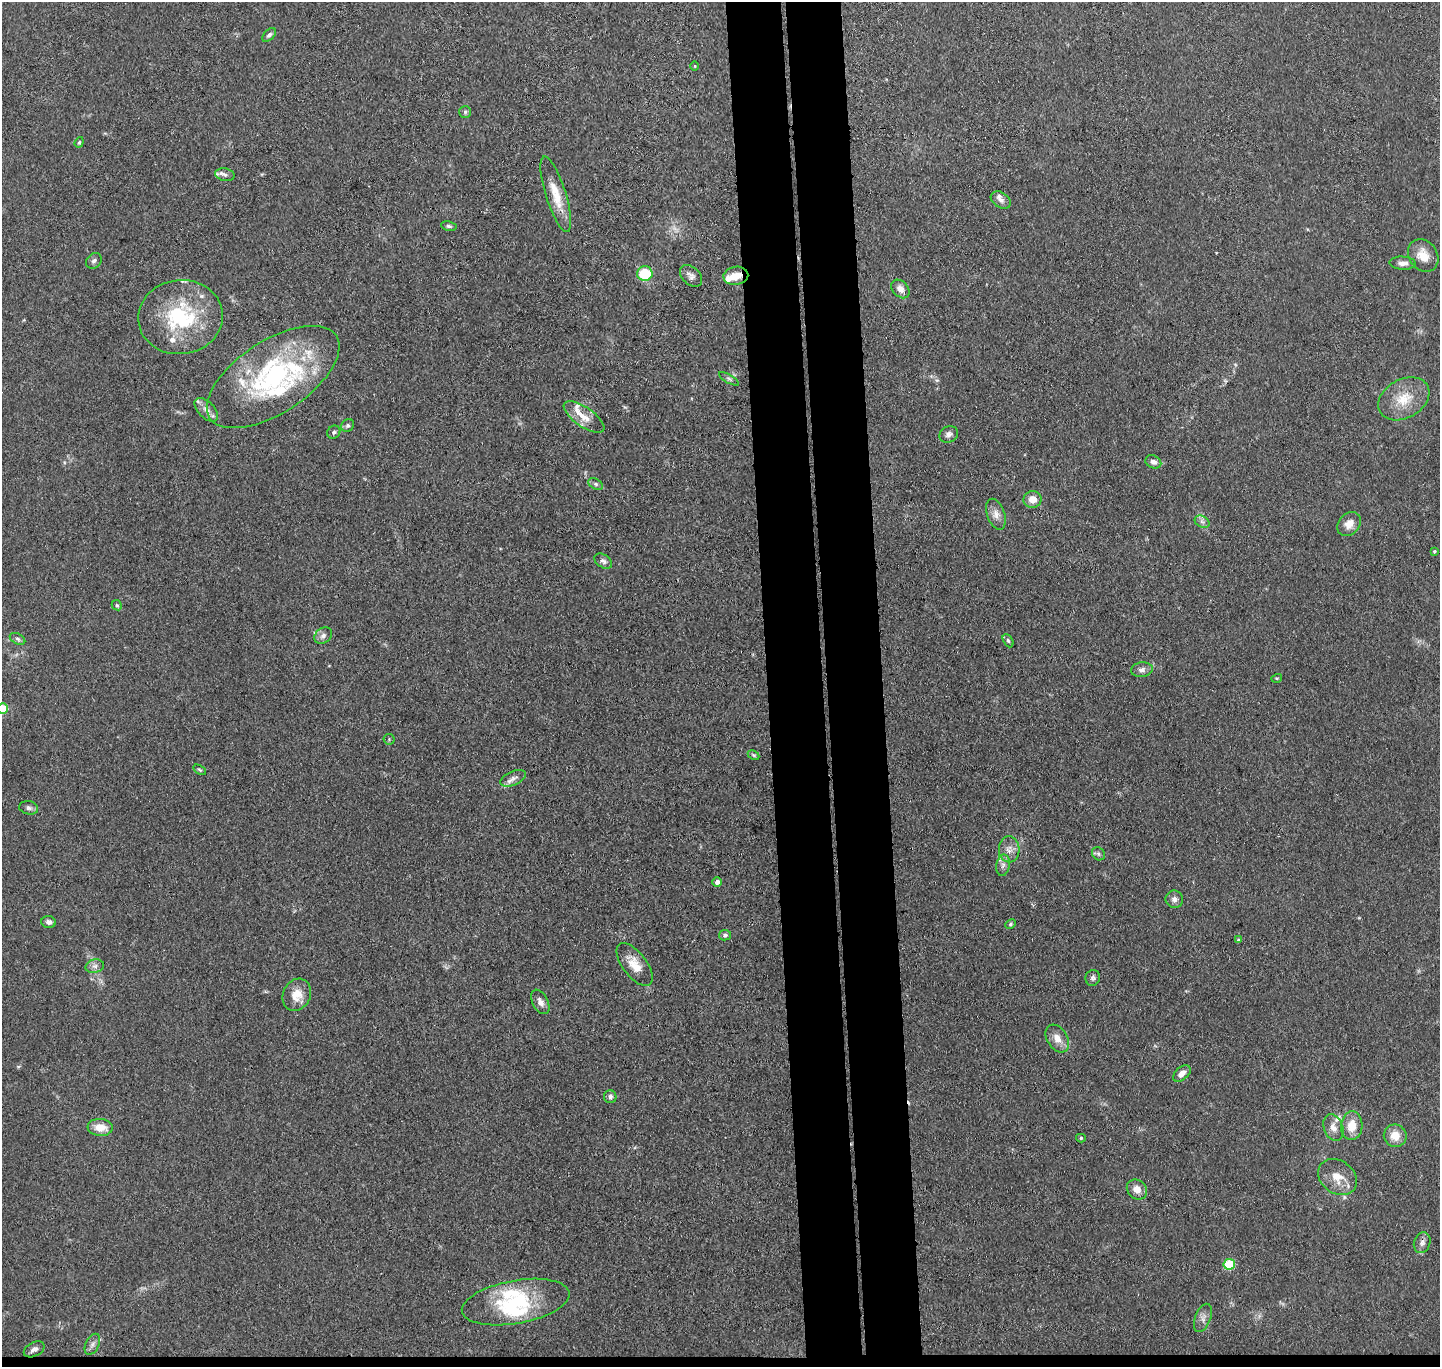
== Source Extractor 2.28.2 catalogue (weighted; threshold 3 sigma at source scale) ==
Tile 8 of 3 x 3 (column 2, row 3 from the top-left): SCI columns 1494-2931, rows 126-1490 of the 4423 x 4346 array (HDU 1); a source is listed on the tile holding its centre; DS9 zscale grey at full resolution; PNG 1442 x 1369 px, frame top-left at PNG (2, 2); each listed source drawn as its Kron ellipse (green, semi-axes under 4 px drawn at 4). Shown black and unused: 8% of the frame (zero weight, under 3 of 4 exposures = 5% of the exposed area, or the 3 px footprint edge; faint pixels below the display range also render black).
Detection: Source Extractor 2.28.2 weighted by HDU 2 'WHT'; one run over the whole footprint, this tile lists its part. Background 0.0905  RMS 0.0073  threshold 0.0327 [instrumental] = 3 sigma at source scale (4.5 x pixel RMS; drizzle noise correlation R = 1.50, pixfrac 1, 0.05/0.05 arcsec/px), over >= 5 px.
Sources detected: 88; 1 too faint to see at this stretch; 1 inside a brighter object's white glare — neither listed nor drawn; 12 inside a brighter listed object's ellipse — not listed separately; the other 74 listed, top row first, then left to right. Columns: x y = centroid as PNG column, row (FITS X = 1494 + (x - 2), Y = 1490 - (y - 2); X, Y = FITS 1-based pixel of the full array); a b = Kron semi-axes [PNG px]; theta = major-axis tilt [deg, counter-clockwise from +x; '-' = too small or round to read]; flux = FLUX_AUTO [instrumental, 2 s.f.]
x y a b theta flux
269 35 8 5 45 1.9
695 66 4 3 - 0.58
465 112 6 6 - 1.4
79 142 5 4 - 1
225 175 9 6 -12 2.4
556 194 39 10 -73 17
1001 200 11 7 -33 3.5
449 226 8 4 -9 1.6
1423 255 17 14 -54 12
94 261 9 7 45 2.2
1403 263 13 6 -2 4.4
645 274 8 7 - 26
691 276 13 8 -43 3.7
736 276 12 9 9 8.4
900 289 10 7 -46 5.4
180 317 42 37 6 67
273 377 75 36 33 130
729 379 11 3 -30 1.6
1404 399 27 19 29 20
206 410 14 8 -46 5.4
584 417 24 9 -35 9.9
348 425 7 6 - 1.9
334 432 7 6 - 1.6
949 434 9 8 - 3.1
1153 462 8 6 -25 3.1
595 484 8 5 -28 1.8
1032 500 9 8 - 7.3
996 514 16 9 -71 6
1202 522 8 5 -30 2.2
1349 524 13 10 47 7.5
1434 551 4 3 - 1
603 561 10 6 -33 2.4
117 605 5 4 - 1.1
323 636 10 7 34 2.9
18 639 8 5 -28 1.8
1008 641 7 4 -61 1.5
1142 670 11 7 8 3.3
1277 678 5 3 - 0.82
3 708 5 5 - 31
389 739 5 5 - 1
753 755 6 4 -27 1
200 770 7 4 -30 1.1
513 778 13 7 24 4
29 808 9 6 -10 2.5
1009 849 13 10 -85 6.1
1098 854 7 6 - 1.7
1003 865 11 6 79 3.5
717 882 5 4 - 3.2
1174 899 9 8 - 3.4
49 922 7 5 -3 2.8
1010 924 5 4 - 1.1
725 935 6 5 - 1.8
1239 940 3 3 - 1.2
635 965 25 12 -53 12
95 966 9 6 14 3
1093 978 8 7 - 2.1
297 995 17 13 63 12
540 1002 13 7 -62 4.2
1057 1038 15 10 -58 7.7
1182 1073 10 6 42 4.9
610 1097 6 6 - 2.2
1352 1126 14 10 85 12
100 1127 13 8 -4 10
1333 1127 14 9 -69 5.7
1395 1136 11 11 - 10
1081 1138 5 4 - 1.1
1337 1177 21 16 -37 14
1137 1189 11 9 -41 6.1
1422 1243 10 8 71 3.3
1229 1264 6 5 - 41
516 1302 54 21 10 55
1203 1318 15 8 69 4.2
92 1344 11 6 64 3.2
34 1349 11 7 27 3.5
Overlapping masked pixels (flux is a lower limit): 1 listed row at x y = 736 276
Isophote crosses this tile's border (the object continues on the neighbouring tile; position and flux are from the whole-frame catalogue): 1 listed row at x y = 3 708